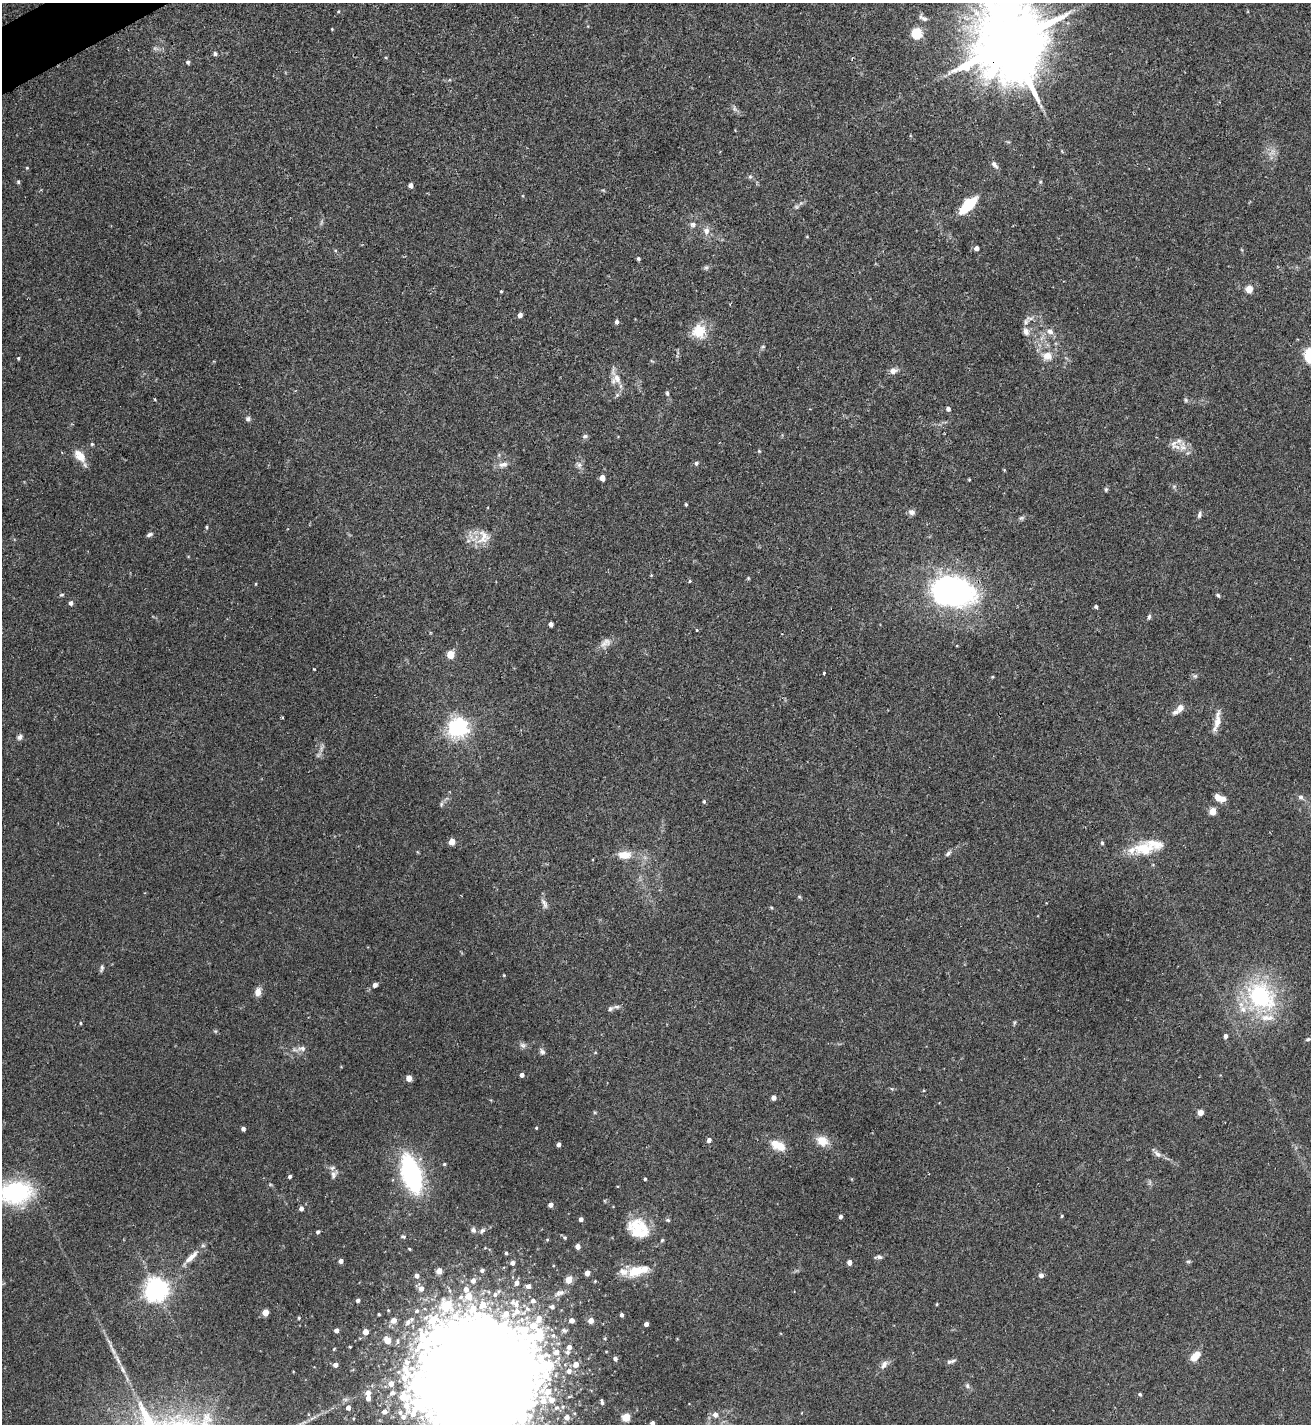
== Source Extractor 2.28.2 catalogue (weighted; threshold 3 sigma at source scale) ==
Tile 11 of 4 x 4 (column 3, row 3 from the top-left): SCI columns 2778-4086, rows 1429-2850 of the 5688 x 5698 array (HDU 1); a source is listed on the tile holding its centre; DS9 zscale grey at full resolution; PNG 1313 x 1426 px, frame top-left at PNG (2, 3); no overlay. Shown black and unused: <1% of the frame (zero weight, under 2 of 3 exposures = <1% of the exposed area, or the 3 px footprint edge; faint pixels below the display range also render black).
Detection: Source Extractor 2.28.2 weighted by HDU 2 'WHT'; one run over the whole footprint, this tile lists its part. Background 0.0713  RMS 0.0061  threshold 0.0274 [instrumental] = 3 sigma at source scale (4.5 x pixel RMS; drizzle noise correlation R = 1.50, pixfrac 1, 0.05/0.05 arcsec/px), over >= 5 px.
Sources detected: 227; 2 too faint to see at this stretch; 1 inside a brighter object's white glare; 1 long thin detection or spike segment (spike, bleed or trail) — not listed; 14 inside a brighter listed object's ellipse — not listed separately; the other 209 listed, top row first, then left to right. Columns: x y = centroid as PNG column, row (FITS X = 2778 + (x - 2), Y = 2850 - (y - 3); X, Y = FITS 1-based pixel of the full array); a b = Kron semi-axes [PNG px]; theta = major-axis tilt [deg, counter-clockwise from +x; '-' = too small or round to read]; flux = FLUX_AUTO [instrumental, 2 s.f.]
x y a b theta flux
338 12 5 3 - 0.54
923 18 13 6 -32 2.3
332 29 3 3 - 0.49
917 33 6 5 - 43
1009 43 22 17 -73 8600
215 53 6 4 -88 1.2
188 62 5 5 - 1.2
734 108 8 4 -71 1.3
994 165 12 5 -52 2.3
27 168 4 4 - 0.58
750 177 6 5 - 1.1
18 182 5 4 - 0.94
1040 182 5 3 - 0.71
411 185 4 4 - 2.8
968 205 18 8 45 27
796 207 6 5 - 1.1
693 224 8 7 - 2
706 231 11 9 83 3.7
807 237 4 3 - 0.44
977 248 5 4 - 2.5
638 259 4 4 - 1
706 268 6 5 - 1.2
1249 289 5 4 - 13
501 291 4 3 - 0.56
520 315 5 4 - 2.7
617 322 5 4 - 1.9
1026 322 10 6 63 2.4
699 331 18 17 - 13
1050 331 10 7 -42 3.1
1026 332 10 8 -71 3.3
763 346 5 3 - 0.67
1047 356 14 12 -6 6.7
18 358 4 3 - 0.65
893 371 9 8 - 3
616 378 22 14 -72 7.8
667 393 7 5 -75 1
1186 400 5 5 - 0.94
948 409 4 4 - 2.1
248 419 6 6 - 1.4
585 436 7 5 10 1.2
92 444 4 4 - 0.76
1183 447 12 10 -43 5
759 451 5 4 - 0.62
80 456 17 10 -48 7.9
696 463 5 4 - 1.4
503 464 13 7 13 3.7
579 465 8 7 - 2.1
602 478 4 4 - 5.1
969 480 3 2 - 0.54
1106 489 6 5 - 0.92
686 504 4 3 - 0.76
912 512 8 7 - 2.5
1199 515 8 5 79 1.5
1021 518 8 5 20 1.2
207 527 5 3 - 0.67
149 534 9 5 27 1.3
483 537 22 17 81 9.9
651 575 4 4 - 0.51
748 578 5 4 - 0.71
689 581 4 3 - 0.72
256 584 5 3 - 0.5
953 591 37 25 -7 180
62 595 7 3 9 0.8
1218 595 5 4 - 0.93
71 603 5 4 - 2.1
1096 606 4 4 - 1.2
1149 617 7 4 75 1.1
551 624 4 4 - 2.8
696 630 4 3 - 0.71
606 643 17 9 32 4.3
450 654 5 5 - 16
314 669 3 2 - 0.46
824 673 3 3 - 1.7
1195 676 7 5 -43 1.2
992 677 4 3 - 0.58
1180 708 10 8 54 3.7
1217 721 28 7 79 6
458 727 7 7 - 330
20 737 8 6 52 1.9
1301 797 7 6 - 1.5
1220 798 11 6 -21 6.1
704 801 5 4 - 0.84
441 804 7 5 82 1.1
1213 811 5 4 - 12
452 842 5 4 - 9.2
1102 843 5 4 - 0.89
1144 848 30 16 2 18
948 853 10 5 45 1.6
624 855 15 9 1 8.1
799 897 6 4 -29 0.76
544 904 16 6 -66 2.4
102 968 10 4 83 1.3
504 975 4 3 - 0.55
375 985 6 5 - 2
258 992 10 7 81 4.3
1261 996 44 35 -45 63
616 1007 9 5 0 1.6
80 1023 4 3 - 0.64
1014 1023 6 4 72 0.74
1226 1036 5 4 - 1.9
1308 1039 7 4 11 1.1
523 1045 8 6 -4 1.9
302 1048 11 7 3 3
542 1051 8 6 -55 1.7
522 1075 4 4 - 2.6
409 1078 5 5 - 5.4
774 1098 4 4 - 3.1
1200 1112 4 4 - 7
536 1128 4 3 - 0.53
243 1129 4 4 - 2.3
709 1140 5 4 - 2.4
822 1141 14 10 -24 8.4
559 1144 4 3 - 2.3
778 1145 19 11 -25 9.4
1157 1154 12 7 -39 2.6
444 1164 4 4 - 0.82
334 1174 12 7 61 2.4
411 1174 26 12 -73 120
290 1176 4 3 - 1.4
645 1179 3 3 - 0.87
16 1192 30 20 6 68
551 1205 4 4 - 3
301 1208 5 5 - 2.1
841 1216 4 3 - 2.2
1062 1216 4 3 - 0.65
581 1219 4 4 - 2.4
668 1220 6 5 - 0.9
638 1226 29 17 -2 17
473 1230 8 6 -63 1.7
482 1231 10 5 43 1.6
318 1232 4 4 - 1.2
403 1236 6 4 -12 1
565 1238 5 4 - 0.76
662 1240 4 4 - 0.71
578 1246 4 4 - 4
409 1249 3 3 - 0.59
506 1253 4 4 - 0.96
878 1257 10 5 5 1.6
341 1261 4 4 - 2.8
1188 1261 6 4 0 0.84
849 1262 4 4 - 3.3
512 1263 5 4 - 2.6
482 1270 5 4 - 1.4
439 1271 4 4 - 6.3
636 1271 19 11 20 13
587 1273 4 4 - 4.7
1041 1275 5 5 - 2.8
417 1276 5 4 - 2.6
569 1280 5 4 - 11
473 1281 6 5 - 3
595 1281 4 3 - 0.64
517 1283 6 5 - 2.9
528 1286 5 5 - 2.7
421 1288 6 5 - 3.5
156 1289 9 7 50 500
466 1289 6 5 - 3.2
559 1293 16 8 20 3.4
495 1294 8 6 50 2.3
468 1296 7 6 - 9.4
358 1300 4 4 - 1.4
533 1301 6 6 - 2.2
937 1304 4 3 - 0.59
446 1305 7 7 - 30
483 1305 11 9 33 7.7
552 1307 5 5 - 1.6
417 1311 6 6 - 1.4
265 1312 5 4 - 8.3
516 1312 18 9 41 9.2
379 1314 3 3 - 0.85
622 1315 4 3 - 1.8
299 1318 4 4 - 0.71
394 1320 5 5 - 4.9
571 1320 4 4 - 3.2
409 1321 12 5 39 2.9
591 1321 5 4 - 5.2
646 1324 4 4 - 2.7
336 1330 4 4 - 2.4
564 1330 7 5 -12 1.3
366 1332 4 4 - 6.5
388 1340 5 4 - 9.2
569 1347 5 4 - 2.9
334 1349 4 3 - 0.54
556 1352 6 5 - 3.6
568 1352 5 5 - 1.5
1195 1356 12 7 47 7.7
615 1359 5 4 - 1.6
949 1362 8 6 28 1.7
576 1364 5 5 - 4.2
335 1365 4 4 - 3
884 1365 12 6 56 3.1
569 1371 5 5 - 2.4
479 1378 66 61 31 8300
391 1383 6 6 - 3.7
967 1386 7 5 -87 1.4
548 1391 10 8 65 6.3
368 1393 6 5 - 3.3
392 1393 7 6 - 2.1
1140 1394 4 3 - 0.83
368 1398 5 4 - 3.6
551 1400 5 5 - 4.5
543 1401 9 7 -73 5.4
602 1403 5 4 - 1.3
348 1408 5 4 - 3.1
384 1412 5 5 - 3.2
715 1415 6 6 - 2.9
403 1417 8 7 - 3.7
567 1417 5 5 - 2.8
626 1417 5 5 - 23
652 1423 4 4 - 1.9
Overlapping masked pixels (flux is a lower limit): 2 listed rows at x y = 1009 43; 953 591
Isophote crosses this tile's border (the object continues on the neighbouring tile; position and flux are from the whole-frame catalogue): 4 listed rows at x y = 1009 43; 16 1192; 479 1378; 652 1423